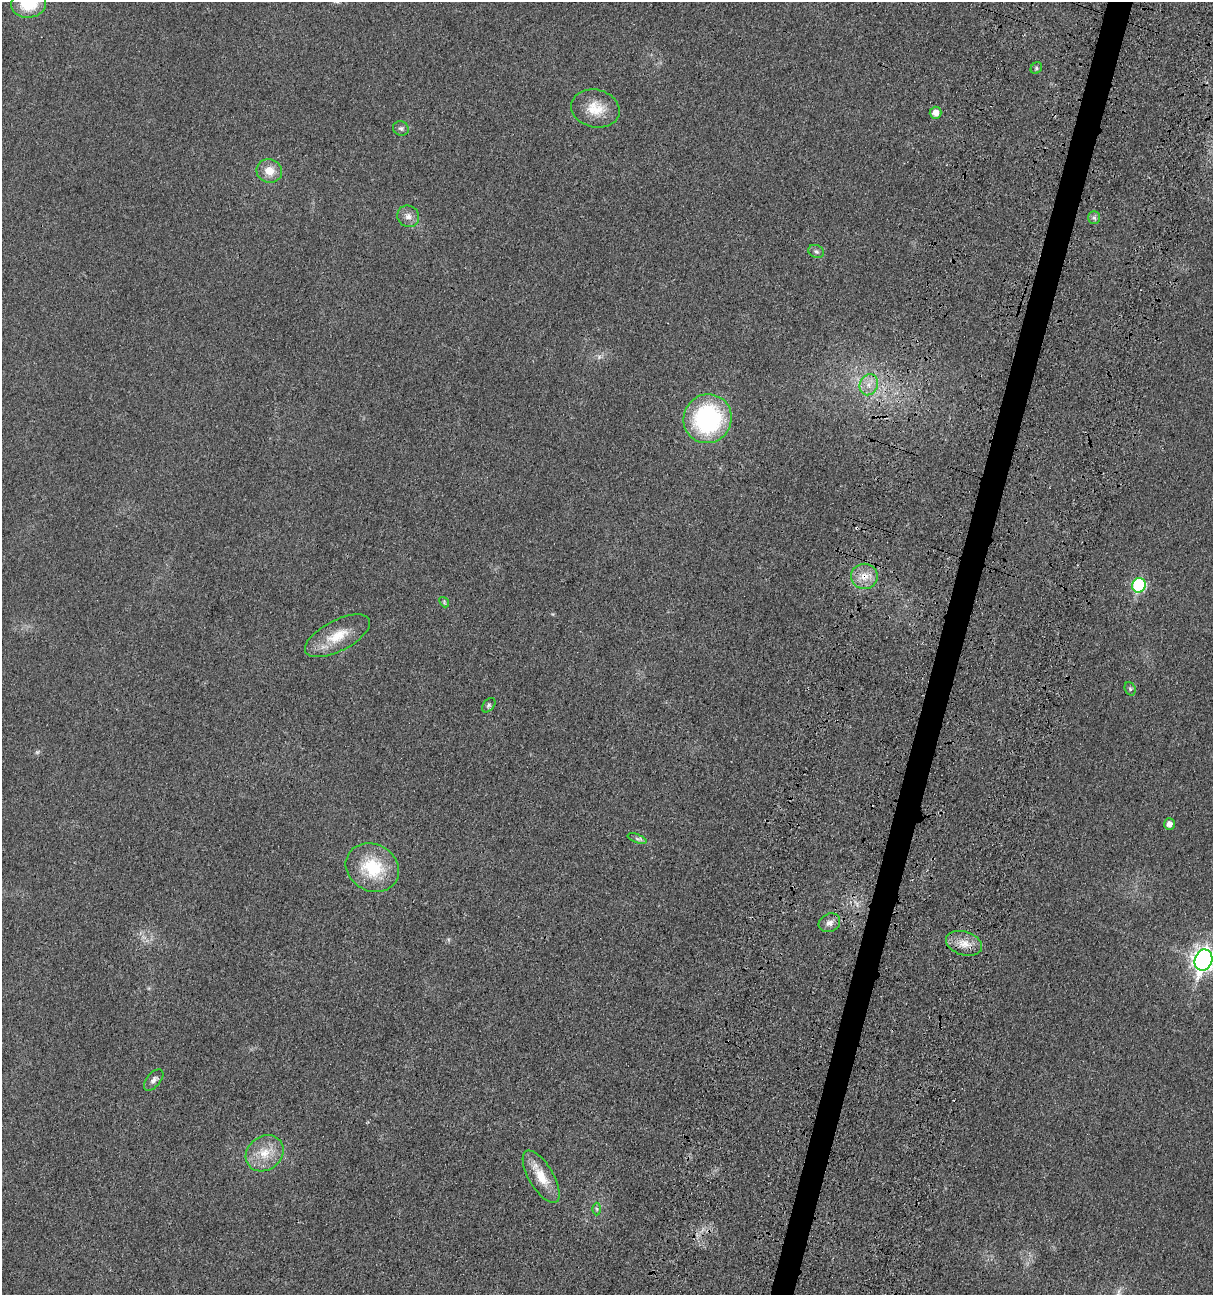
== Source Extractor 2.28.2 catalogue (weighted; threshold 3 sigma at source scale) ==
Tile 10 of 4 x 4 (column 2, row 3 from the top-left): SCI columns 1635-2845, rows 1468-2760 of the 5538 x 5518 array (HDU 1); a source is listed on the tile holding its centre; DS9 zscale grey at full resolution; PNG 1215 x 1297 px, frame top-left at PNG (2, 2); each listed source drawn as its Kron ellipse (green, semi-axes under 4 px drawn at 4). Shown black and unused: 2% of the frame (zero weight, under 3 of 4 exposures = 11% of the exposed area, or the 3 px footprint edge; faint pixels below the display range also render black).
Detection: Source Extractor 2.28.2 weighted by HDU 2 'WHT'; one run over the whole footprint, this tile lists its part. Background 0.0292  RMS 0.0053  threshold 0.024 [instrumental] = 3 sigma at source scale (4.5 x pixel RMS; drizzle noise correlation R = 1.50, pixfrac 1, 0.05/0.05 arcsec/px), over >= 5 px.
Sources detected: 29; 1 too faint to see at this stretch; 1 cosmic-ray / hot-pixel residue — neither listed nor drawn; the other 27 listed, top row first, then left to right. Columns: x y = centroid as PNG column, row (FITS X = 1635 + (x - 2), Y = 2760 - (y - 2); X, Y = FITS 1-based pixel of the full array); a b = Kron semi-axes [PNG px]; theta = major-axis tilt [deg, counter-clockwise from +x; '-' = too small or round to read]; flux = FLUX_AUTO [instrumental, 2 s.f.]
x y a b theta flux
28 4 17 14 6 19
1036 68 6 5 - 0.92
595 108 24 19 -13 12
935 113 6 6 - 4.1
401 128 8 7 - 1.4
269 171 13 11 -21 7.1
408 216 11 10 - 3.3
1094 218 6 6 - 1.3
816 251 8 6 -24 1.3
869 385 11 9 66 4.3
707 419 25 24 - 70
864 576 13 12 - 6.8
1139 585 7 6 - 49
444 602 5 4 - 0.69
338 636 35 15 27 14
1130 689 7 5 -69 0.84
489 705 8 5 50 1.1
1169 824 6 5 - 2.5
637 839 10 3 -20 1.2
372 868 27 23 -28 26
829 923 11 9 27 2.9
964 943 18 11 -17 7.1
1203 960 11 8 70 280
154 1080 13 7 50 2.2
265 1153 20 16 39 11
541 1177 29 12 -59 11
597 1209 6 4 -89 0.81
Overlapping masked pixels (flux is a lower limit): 1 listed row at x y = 864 576
Isophote crosses this tile's border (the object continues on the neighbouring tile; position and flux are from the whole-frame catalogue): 2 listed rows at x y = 28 4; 1203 960